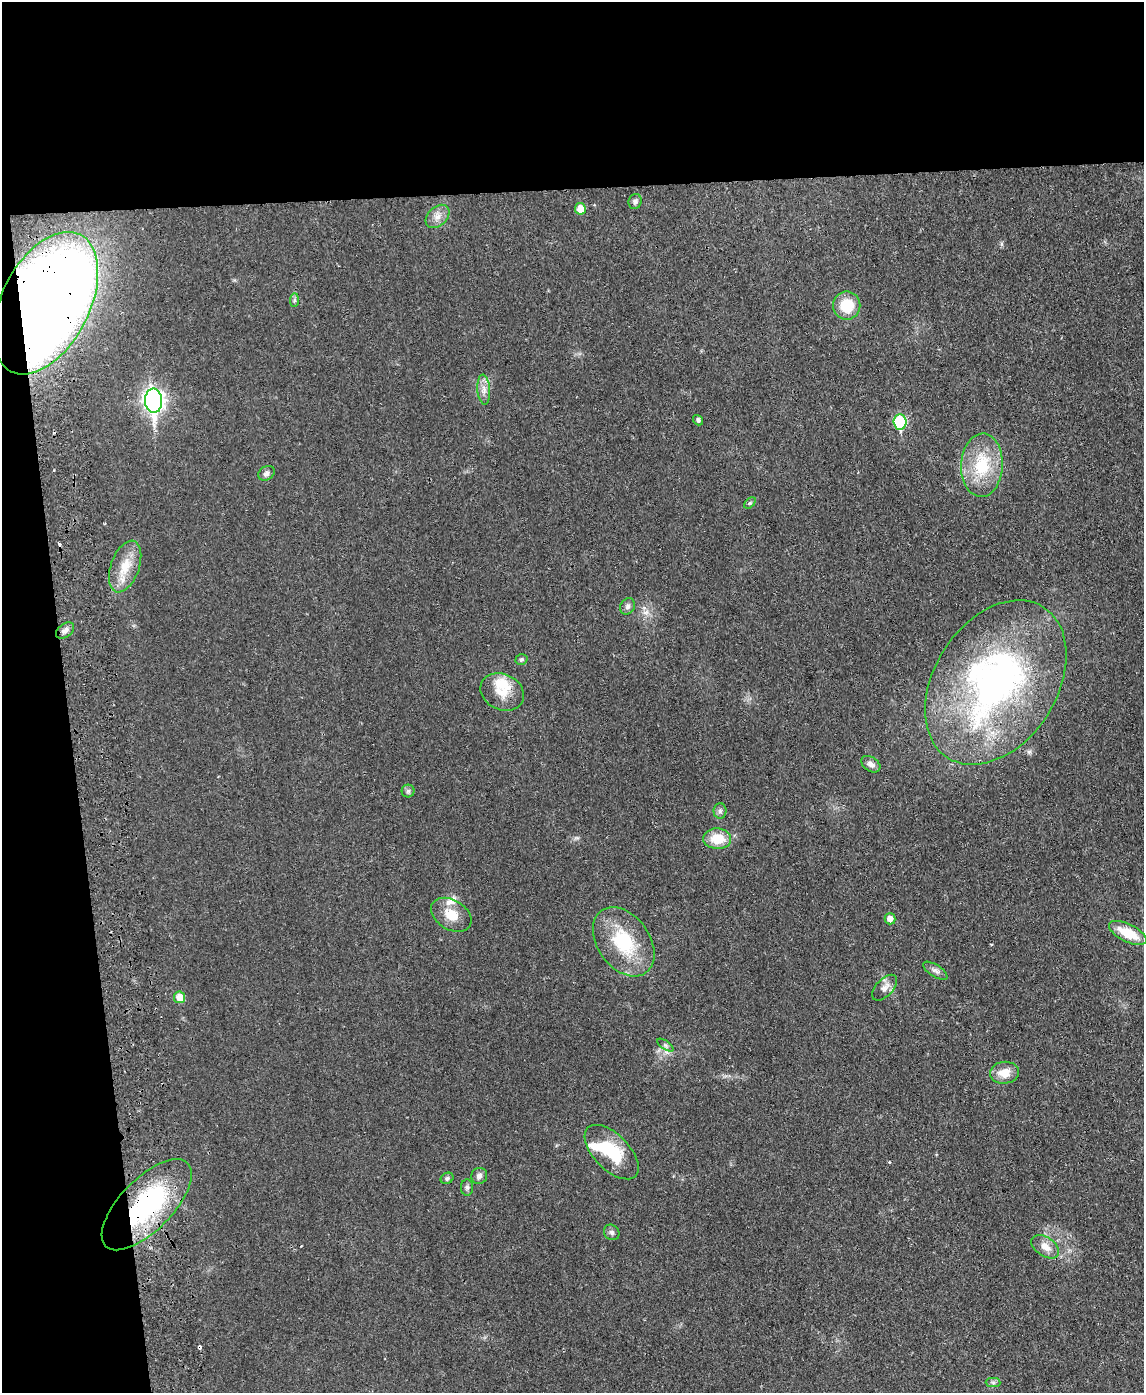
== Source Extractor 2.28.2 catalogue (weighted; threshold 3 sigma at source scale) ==
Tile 1 of 4 x 3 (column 1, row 1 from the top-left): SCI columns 59-1200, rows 3027-4417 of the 4682 x 4559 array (HDU 1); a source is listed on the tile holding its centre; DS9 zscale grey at full resolution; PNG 1146 x 1395 px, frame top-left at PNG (2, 2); each listed source drawn as its Kron ellipse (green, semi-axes under 4 px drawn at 4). Shown black and unused: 19% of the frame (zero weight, under 2 of 3 exposures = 3% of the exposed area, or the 3 px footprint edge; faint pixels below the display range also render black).
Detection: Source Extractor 2.28.2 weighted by HDU 2 'WHT'; one run over the whole footprint, this tile lists its part. Background 0.0304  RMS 0.0045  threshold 0.0205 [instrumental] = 3 sigma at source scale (4.5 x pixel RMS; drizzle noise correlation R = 1.50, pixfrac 1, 0.05/0.05 arcsec/px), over >= 5 px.
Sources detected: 48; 2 inside a brighter object's white glare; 3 cosmic-ray / hot-pixel residue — neither listed nor drawn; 3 inside a brighter listed object's ellipse — not listed separately; the other 40 listed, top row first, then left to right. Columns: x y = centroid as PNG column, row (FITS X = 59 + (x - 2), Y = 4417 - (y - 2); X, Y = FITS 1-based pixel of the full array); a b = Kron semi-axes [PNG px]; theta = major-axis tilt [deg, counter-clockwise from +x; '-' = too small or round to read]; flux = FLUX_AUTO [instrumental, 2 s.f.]
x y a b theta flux
635 201 7 6 - 1.3
580 209 6 5 - 6.3
437 216 14 9 43 3.5
294 300 7 4 89 0.81
46 303 77 44 63 980
847 306 14 13 - 13
484 390 15 6 -85 2.9
154 401 12 8 -86 200
698 420 5 4 - 1
900 422 7 6 - 33
982 465 32 21 87 21
266 473 9 6 32 1.6
750 503 7 4 44 0.71
125 566 27 14 70 10
628 606 8 7 - 1.5
65 630 10 6 36 1.9
521 659 6 5 - 0.78
996 682 89 61 57 140
502 692 22 18 -25 8.7
871 764 10 7 -34 2.3
408 791 6 6 - 1.1
720 811 8 6 89 1.3
717 839 14 10 -3 9.7
451 915 22 14 -31 8
890 919 6 5 - 3.1
1128 933 20 8 -27 12
624 942 38 26 -54 28
935 971 14 6 -33 1.8
885 988 16 8 47 3.1
180 997 6 5 - 5.6
665 1045 9 4 -33 0.91
1004 1073 14 11 7 6
612 1152 34 17 -45 20
479 1176 8 7 - 1.7
447 1178 6 5 - 1
467 1187 8 6 -90 1.1
147 1205 58 26 46 65
612 1232 8 7 - 1.3
1045 1247 15 9 -34 4.5
993 1382 7 4 -1 1
Overlapping masked pixels (flux is a lower limit): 2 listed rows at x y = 46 303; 147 1205